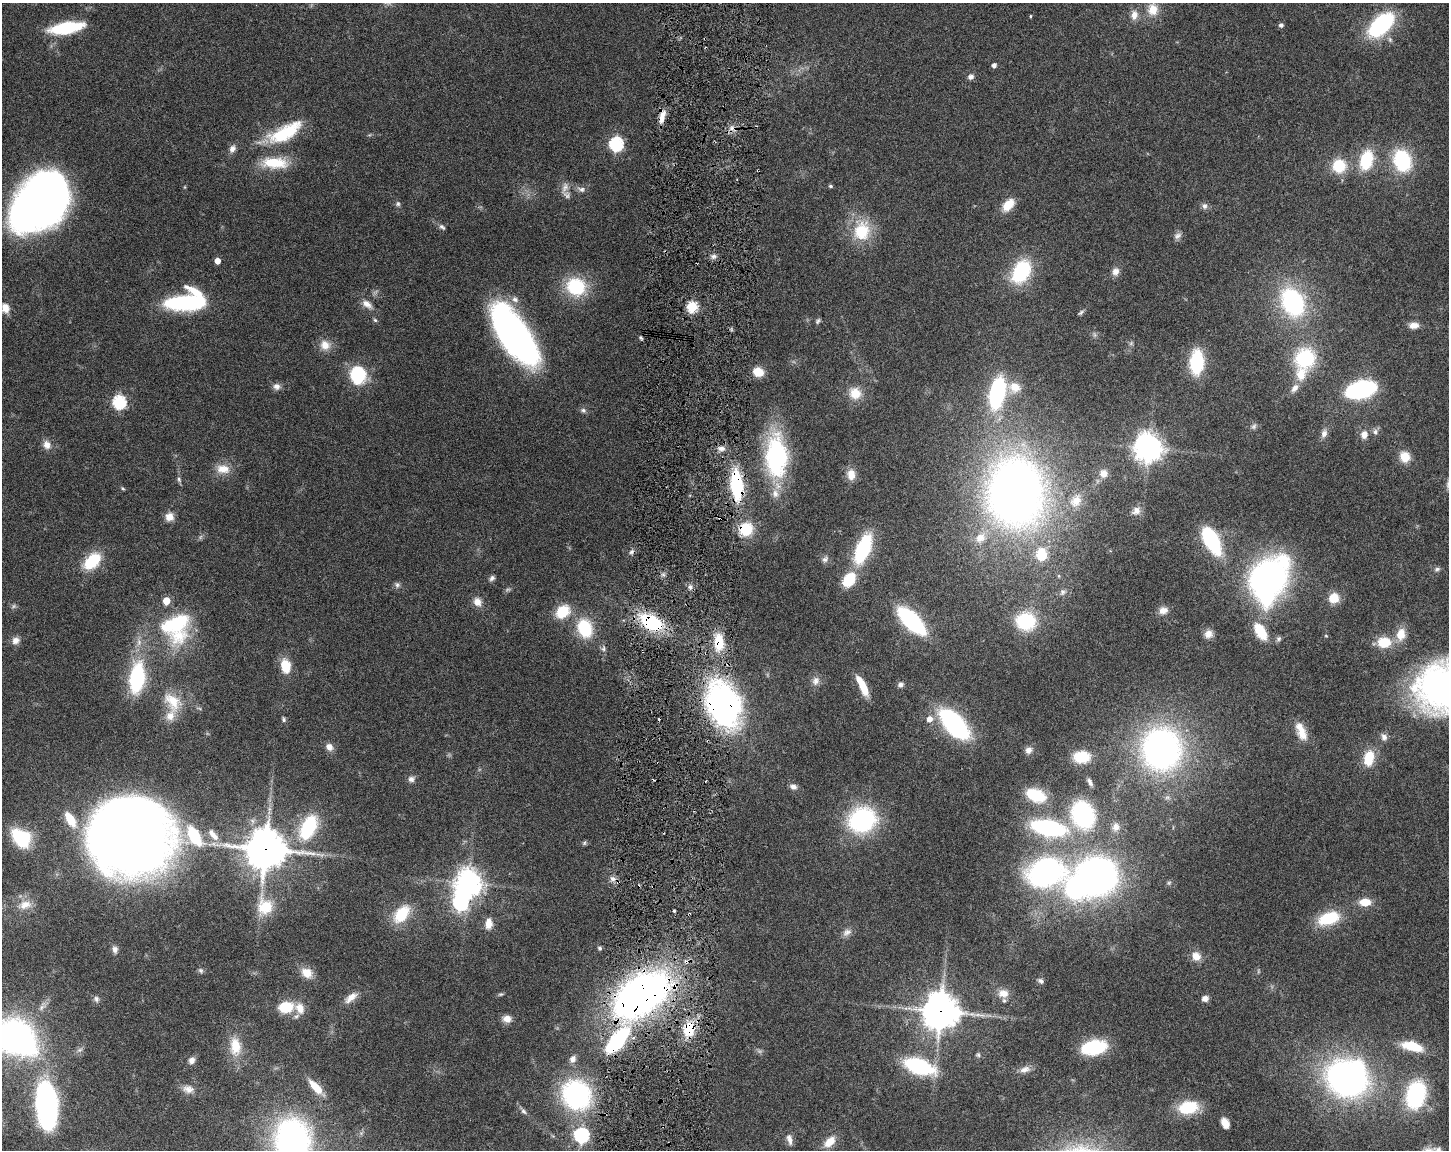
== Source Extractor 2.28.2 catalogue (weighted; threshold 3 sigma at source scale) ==
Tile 5 of 3 x 4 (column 2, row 2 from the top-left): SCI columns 1667-3113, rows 2298-3445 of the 4668 x 4598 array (HDU 1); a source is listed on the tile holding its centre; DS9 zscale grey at full resolution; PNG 1451 x 1152 px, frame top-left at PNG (2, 3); no overlay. Shown black and unused: <1% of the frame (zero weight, under 3 of 6 exposures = <1% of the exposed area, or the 3 px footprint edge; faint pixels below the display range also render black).
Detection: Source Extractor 2.28.2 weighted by HDU 2 'WHT'; one run over the whole footprint, this tile lists its part. Background 0.105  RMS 0.0046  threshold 0.0189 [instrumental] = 3 sigma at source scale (4.09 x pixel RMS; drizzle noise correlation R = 1.36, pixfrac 0.8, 0.05/0.05 arcsec/px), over >= 5 px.
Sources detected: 222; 7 too faint to see at this stretch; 7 inside a brighter object's white glare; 5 cosmic-ray / hot-pixel residue — not listed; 9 inside a brighter listed object's ellipse — not listed separately; the other 194 listed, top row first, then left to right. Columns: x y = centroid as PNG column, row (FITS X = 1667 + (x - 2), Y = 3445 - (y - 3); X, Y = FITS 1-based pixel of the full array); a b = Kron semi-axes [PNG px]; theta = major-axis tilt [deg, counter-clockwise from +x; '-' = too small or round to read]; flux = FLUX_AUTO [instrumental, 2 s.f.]
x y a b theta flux
1153 10 16 14 90 6.5
1134 15 13 9 84 3.3
1030 16 3 3 - 0.43
1281 25 5 5 - 1.4
1381 25 24 13 43 53
66 28 33 11 10 26
994 65 4 4 - 1.9
971 77 8 6 23 1.6
662 116 18 7 78 4.1
285 133 43 16 28 25
616 144 6 6 - 78
232 149 11 8 58 2.2
1366 160 20 13 76 20
1402 160 18 13 -70 37
275 163 32 13 -2 15
1339 166 11 11 - 16
830 186 5 4 - 0.75
185 187 5 3 - 0.36
565 187 15 8 68 2.7
581 189 11 7 -18 1.7
40 202 51 37 50 300
398 204 7 6 - 0.99
1008 205 15 10 47 7.6
1204 206 9 7 -75 1.6
442 227 9 5 -39 1.1
862 231 29 23 74 17
1178 236 11 7 32 1.7
713 256 7 6 - 1.5
217 261 4 4 - 4.2
1021 271 23 15 62 33
1115 271 10 9 - 2.7
576 287 21 19 -27 24
515 299 10 8 -34 2.2
1293 302 20 14 -65 72
186 303 40 14 2 49
367 304 15 8 -37 3.3
692 307 5 5 - 38
5 308 11 9 -73 3.8
1081 312 9 4 39 0.82
375 320 6 5 - 0.7
818 321 8 5 60 0.83
1414 325 12 7 3 3.1
514 335 56 22 -57 180
640 338 6 4 -34 0.64
325 345 14 12 -39 4.8
1305 358 22 20 46 29
1197 362 18 10 88 35
758 372 9 8 - 8.4
357 375 15 13 -78 28
277 386 10 9 - 2.1
1015 387 16 13 -19 6.4
1295 388 13 8 50 2.9
1361 390 19 10 14 87
855 393 15 13 -44 7.7
997 393 27 13 77 53
119 402 6 6 - 65
583 410 8 6 -25 1.2
1254 426 8 7 - 1.2
1375 432 8 7 - 1.6
1324 433 12 8 74 2.3
1364 434 10 9 - 3.1
47 445 11 9 -67 3.1
1149 448 9 8 - 410
721 449 10 7 1 2.2
776 456 49 24 -89 53
1405 457 12 11 - 6.3
223 469 19 12 -4 6.1
1104 473 11 10 - 3.4
851 474 13 10 -86 5.2
179 479 8 5 -64 0.95
737 485 23 9 -85 41
123 488 6 4 -21 0.54
1016 490 66 51 90 330
1076 501 17 13 50 5.7
1136 511 11 10 - 2.8
169 517 10 10 - 3.5
746 529 11 10 - 18
1211 540 21 9 -62 59
863 549 25 11 68 42
1041 554 15 12 -89 11
825 559 9 7 39 1.5
92 561 17 10 45 21
1437 569 8 5 10 1
1059 576 5 4 - 0.57
492 578 8 6 46 1.3
849 580 13 9 55 17
1268 581 40 28 78 150
397 585 8 7 - 1.2
690 587 6 6 - 1.3
1063 592 10 8 32 1.8
1334 598 11 10 - 7.3
477 602 11 10 - 3.6
1163 610 10 8 13 3.2
562 612 17 13 40 12
912 621 21 9 -45 77
1026 621 17 15 -8 30
651 622 19 12 -30 35
176 626 37 31 65 44
585 628 18 14 -67 21
1260 631 19 10 -58 14
1208 634 10 9 - 3.1
1401 634 15 11 81 6.3
1326 636 5 3 - 0.38
1278 639 7 6 - 1.1
16 640 10 9 - 2.4
719 642 18 10 -86 12
1384 642 16 13 -2 9.8
603 649 8 6 -90 1.2
285 666 15 10 -79 9.9
137 678 23 11 83 48
816 681 12 9 71 2.6
901 684 8 7 - 1.4
862 685 21 6 -64 9.6
1443 688 44 40 -8 180
172 701 28 17 -57 11
723 704 41 27 -64 140
284 719 6 5 - 0.86
929 719 6 6 - 3.4
954 724 26 13 -49 82
1301 731 25 10 -68 6.8
1384 737 10 8 -66 2
329 747 10 8 -45 2.7
1161 749 32 29 88 170
1028 750 9 8 - 2.1
1082 757 17 12 3 12
1369 758 15 9 78 12
411 779 8 8 - 1.8
1090 782 11 5 -59 1.5
793 787 9 7 -25 1.8
1036 795 18 11 -22 19
1083 815 22 17 -66 55
862 820 23 19 21 61
308 827 26 15 63 31
1116 827 12 9 81 2.8
1048 828 25 11 -11 69
213 835 20 9 -51 5.3
130 837 70 63 -4 530
21 838 19 13 -37 28
584 843 6 5 - 0.7
265 849 15 13 -7 1100
1045 872 34 24 5 110
1096 876 30 29 - 180
613 879 8 6 -26 1.8
468 883 9 9 - 500
1365 902 13 9 1 6.1
25 905 18 11 17 5
265 906 26 21 -82 13
674 911 4 3 - 0.62
402 914 24 14 52 14
1329 918 22 13 19 19
489 924 14 9 85 4.1
847 932 13 9 31 2.5
600 948 5 4 - 0.98
115 950 10 7 -82 1.8
1196 956 13 11 -55 4.3
201 970 8 6 -45 0.96
307 973 13 10 -31 6.2
1040 981 8 6 -33 1.2
1003 993 14 11 0 4.2
500 994 7 5 18 0.7
641 994 54 32 35 230
351 997 19 8 39 3.9
96 999 8 7 - 1.4
1205 999 8 7 - 2.1
286 1007 14 10 10 14
300 1008 15 11 -66 5.3
940 1011 12 12 - 930
507 1019 10 8 -7 3.5
689 1029 16 12 72 14
13 1036 28 22 42 120
617 1041 21 9 49 65
235 1046 26 15 -86 11
1412 1046 26 11 -14 13
1094 1047 18 10 11 36
80 1050 8 6 21 1.2
978 1055 6 5 - 0.79
573 1059 10 8 69 2.3
192 1060 9 8 - 2.2
919 1066 24 12 -17 47
1025 1069 15 8 19 2.9
1347 1079 33 26 -27 160
316 1087 18 7 -47 8.2
188 1089 16 11 -11 3.6
576 1095 25 23 -47 71
1416 1095 25 17 76 51
47 1104 42 18 -85 110
1188 1107 17 11 12 20
524 1111 8 6 -40 1.1
1225 1123 10 7 -65 3.8
582 1135 6 6 - 96
789 1139 14 6 -77 2.4
292 1141 31 24 89 170
830 1142 17 10 43 5.9
1438 1150 13 11 -16 3.3
Overlapping masked pixels (flux is a lower limit): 11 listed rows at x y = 662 116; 737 485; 746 529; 651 622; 719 642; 723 704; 265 849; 641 994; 940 1011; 689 1029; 617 1041
Isophote crosses this tile's border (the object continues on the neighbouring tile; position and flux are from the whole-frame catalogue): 4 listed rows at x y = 1443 688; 13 1036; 292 1141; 1438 1150